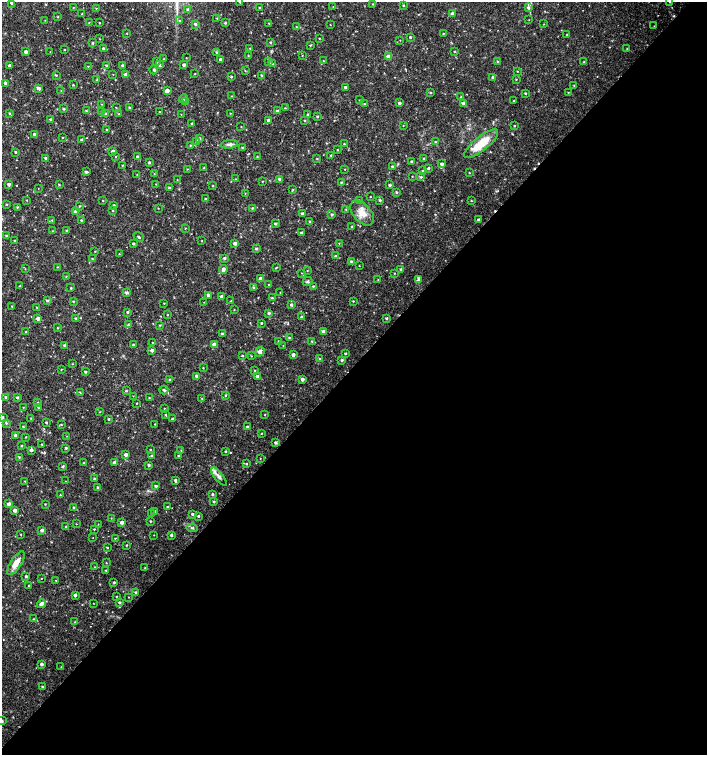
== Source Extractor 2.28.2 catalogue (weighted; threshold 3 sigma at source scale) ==
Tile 12 of 4 x 4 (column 4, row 3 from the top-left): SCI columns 4454-5862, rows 1507-3012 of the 6023 x 6029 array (HDU 1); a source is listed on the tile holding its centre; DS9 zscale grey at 2 x 2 block average (1 PNG px = mean of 2 x 2 image px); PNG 709 x 757 px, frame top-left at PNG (2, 2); each listed source drawn as its Kron ellipse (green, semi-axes under 4 px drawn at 4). Shown black and unused: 52% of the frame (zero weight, under 2 of 3 exposures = <1% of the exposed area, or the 3 px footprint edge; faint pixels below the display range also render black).
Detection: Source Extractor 2.28.2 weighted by HDU 2 'WHT'; one run over the whole footprint, this tile lists its part. Background 0.0179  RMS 0.0033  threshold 0.0149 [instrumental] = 3 sigma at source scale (4.5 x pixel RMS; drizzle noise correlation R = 1.50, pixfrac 1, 0.0396/0.0396 arcsec/px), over >= 5 px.
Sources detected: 402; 4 cosmic-ray / hot-pixel residue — neither listed nor drawn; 5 inside a brighter listed object's ellipse — not listed separately; the other 393 listed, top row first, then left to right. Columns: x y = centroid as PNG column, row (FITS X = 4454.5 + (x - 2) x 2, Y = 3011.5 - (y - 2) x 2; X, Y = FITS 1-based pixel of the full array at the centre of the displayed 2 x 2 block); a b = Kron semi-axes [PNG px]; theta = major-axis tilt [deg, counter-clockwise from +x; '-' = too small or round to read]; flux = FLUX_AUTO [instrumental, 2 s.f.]
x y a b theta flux
240 2 3 2 - 0.54
670 2 3 2 - 0.59
11 3 3 3 - 0.97
373 4 3 2 - 0.5
403 5 3 2 - 0.68
73 7 2 2 - 0.34
333 7 2 2 - 0.38
96 8 2 2 - 0.33
260 8 3 2 - 0.96
528 8 3 3 - 1.7
188 10 3 3 - 1.6
82 14 3 2 - 0.56
452 14 3 3 - 2.7
58 17 3 3 - 0.48
217 18 3 2 - 0.46
45 20 2 2 - 0.24
529 20 2 2 - 0.28
180 21 2 2 - 1.1
89 22 2 2 - 0.33
99 23 2 2 - 0.57
225 23 3 3 - 1
269 23 3 2 - 0.42
196 24 3 3 - 1.4
544 24 3 2 - 0.29
330 25 2 2 - 0.31
654 26 2 2 - 0.28
296 27 3 2 - 0.51
127 33 2 2 - 0.4
443 33 2 2 - 0.47
567 34 2 2 - 0.52
410 37 2 2 - 0.98
319 38 2 2 - 0.47
100 39 2 2 - 0.28
400 40 2 2 - 0.27
270 42 3 2 - 0.73
93 43 3 2 - 0.81
310 45 3 2 - 0.67
104 48 3 3 - 1.3
250 48 2 2 - 0.41
627 49 2 2 - 0.36
64 50 2 2 - 0.45
455 51 2 2 - 0.57
26 52 3 2 - 2.6
50 52 2 2 - 0.27
217 52 3 3 - 0.76
248 56 3 2 - 0.47
302 56 3 2 - 0.37
388 56 3 3 - 2.6
186 58 2 2 - 0.28
164 59 2 2 - 0.36
221 59 2 2 - 2
323 61 2 2 - 0.31
498 61 3 2 - 0.61
157 62 3 2 - 0.66
269 62 4 3 - 0.75
584 62 3 2 - 0.77
272 63 3 2 - 0.54
106 65 3 2 - 0.82
122 65 3 3 - 1.2
159 65 2 2 - 1.2
184 65 2 2 - 1.7
10 66 2 2 - 2.6
88 66 2 2 - 0.38
154 70 4 3 - 0.93
245 71 3 2 - 0.43
517 71 2 2 - 0.37
113 74 2 2 - 0.22
126 74 3 3 - 2.8
195 74 3 2 - 0.4
56 75 3 2 - 0.68
261 75 3 3 - 0.74
231 77 3 3 - 0.78
493 77 2 2 - 1.2
516 79 2 2 - 0.45
97 80 3 2 - 0.62
6 83 3 3 - 2.3
73 85 2 2 - 0.58
574 85 3 2 - 0.57
345 87 2 2 - 1.4
39 88 4 3 - 2.4
61 91 3 2 - 0.33
167 91 3 3 - 4.8
568 92 3 2 - 0.31
430 93 3 2 - 0.64
525 93 3 2 - 0.75
232 96 2 2 - 0.32
461 97 3 3 - 0.8
184 99 4 3 - 1.2
359 100 2 2 - 0.31
514 101 2 2 - 0.48
186 102 3 3 - 0.74
364 103 3 2 - 0.46
399 103 3 2 - 1.8
464 103 3 3 - 3.1
102 104 3 2 - 0.31
116 108 2 2 - 0.4
129 108 2 2 - 0.77
285 108 3 2 - 0.45
64 109 3 2 - 0.88
86 111 3 2 - 0.42
277 111 2 2 - 1.2
102 112 3 2 - 0.64
160 112 2 2 - 0.4
9 113 3 2 - 0.75
230 113 2 2 - 0.32
106 114 3 3 - 1.1
119 114 2 2 - 0.38
181 114 2 2 - 0.27
308 114 2 2 - 0.77
317 116 3 2 - 0.91
50 119 3 2 - 0.91
269 120 3 2 - 2.7
305 120 2 2 - 0.62
192 123 2 2 - 0.54
403 126 2 2 - 0.3
514 126 2 2 - 0.59
241 127 2 2 - 0.33
107 130 3 2 - 0.87
34 134 2 2 - 1.4
62 138 2 2 - 0.42
199 139 3 3 - 1.2
82 140 2 2 - 1.5
197 141 3 3 - 2.8
435 142 3 3 - 0.81
229 144 9 4 5 2.3
344 144 3 2 - 0.39
481 144 21 7 39 19
190 145 2 2 - 0.53
242 148 2 2 - 0.62
337 150 3 2 - 0.44
113 151 2 2 - 3.7
15 152 2 2 - 0.79
331 155 2 2 - 0.65
116 157 2 2 - 0.49
138 157 3 3 - 1.4
257 157 2 2 - 0.52
46 158 2 2 - 1.6
317 159 2 2 - 0.51
424 159 2 2 - 1
411 161 3 2 - 0.79
149 162 2 2 - 1.3
442 164 3 3 - 2.4
122 165 2 2 - 0.41
392 166 2 2 - 1.2
204 168 2 2 - 0.51
428 168 3 2 - 1.2
187 169 2 2 - 0.39
345 169 2 2 - 0.36
422 171 2 2 - 0.44
86 172 3 2 - 1.6
154 173 3 2 - 0.3
469 173 2 2 - 0.43
137 175 2 2 - 0.27
412 176 2 2 - 0.34
421 177 3 2 - 0.98
235 179 2 2 - 0.46
280 179 3 3 - 1.6
177 180 2 2 - 0.29
262 181 2 2 - 0.41
341 182 3 2 - 0.77
9 184 3 2 - 1.9
156 184 2 2 - 0.42
59 185 2 2 - 0.63
390 185 2 2 - 1.6
213 186 2 2 - 0.53
38 188 2 2 - 0.27
169 188 3 3 - 1.1
293 190 3 2 - 0.55
396 192 3 2 - 0.96
245 193 2 2 - 0.29
370 197 2 2 - 0.4
205 199 3 2 - 0.56
26 200 2 2 - 0.43
103 200 2 2 - 0.44
359 200 3 2 - 0.5
380 200 3 2 - 1.2
471 201 3 2 - 0.44
7 204 3 2 - 0.61
79 206 3 2 - 0.5
113 206 2 2 - 1.6
17 207 3 3 - 0.66
158 208 2 2 - 0.33
252 208 2 2 - 0.69
346 209 3 2 - 0.56
113 211 2 2 - 0.53
76 212 3 3 - 3.3
302 213 2 2 - 1.4
362 213 15 8 -48 8.5
332 215 3 2 - 1.1
52 220 3 3 - 0.56
81 220 2 2 - 0.68
478 220 3 2 - 1.4
310 221 3 2 - 0.63
275 223 3 3 - 0.96
352 227 2 2 - 0.52
185 228 2 2 - 0.46
67 230 3 2 - 0.88
53 231 3 2 - 0.3
301 233 3 3 - 0.97
6 236 2 2 - 0.89
139 237 5 2 - 1.1
15 241 2 2 - 0.76
202 241 2 2 - 0.36
235 243 3 2 - 3.2
339 243 2 2 - 0.33
133 244 2 2 - 1.2
256 249 3 2 - 1.1
95 251 3 2 - 0.47
119 254 2 2 - 0.37
335 256 3 2 - 0.88
225 258 3 3 - 1.1
92 259 3 2 - 0.62
351 261 3 3 - 1.1
359 266 2 2 - 0.34
57 267 2 2 - 0.39
276 268 4 2 - 0.48
25 269 2 2 - 0.31
223 269 4 3 - 3.3
401 269 3 2 - 0.91
307 270 2 2 - 0.29
302 273 3 2 - 0.33
394 273 2 2 - 0.51
66 276 3 2 - 0.4
260 279 3 3 - 3.3
378 280 4 2 - 0.39
418 280 4 3 - 1.1
307 282 5 3 - 1
269 285 2 2 - 0.55
20 286 3 2 - 0.6
313 286 2 2 - 0.77
71 288 3 3 - 0.74
254 288 3 3 - 1.1
280 292 2 2 - 0.27
126 293 3 3 - 1.7
208 295 2 2 - 2.5
222 297 3 3 - 3.4
272 298 2 2 - 0.72
47 300 3 2 - 1.2
73 301 3 2 - 0.64
231 301 2 2 - 0.53
353 301 2 2 - 0.57
204 302 2 2 - 0.27
164 303 2 2 - 0.46
291 305 2 2 - 1.4
12 306 3 2 - 0.71
37 307 2 2 - 0.41
234 310 2 2 - 0.4
128 312 2 2 - 0.95
269 313 3 3 - 1.4
168 315 2 2 - 0.41
301 317 2 2 - 0.79
76 318 2 2 - 0.76
387 318 2 2 - 1.1
38 319 3 3 - 3.4
262 323 2 2 - 0.73
128 325 4 3 - 0.88
159 325 3 3 - 0.57
57 328 3 2 - 0.46
26 331 2 2 - 0.44
324 331 3 3 - 4
222 334 3 3 - 0.88
289 337 3 3 - 0.63
312 341 3 2 - 0.65
278 342 3 2 - 0.71
153 343 2 2 - 0.47
214 344 3 3 - 5.7
133 345 2 2 - 0.82
283 345 2 2 - 0.21
65 346 3 2 - 2.2
152 350 3 3 - 1.9
260 352 5 4 - 2.5
345 353 2 2 - 0.99
293 355 2 2 - 2.5
242 356 2 2 - 0.64
251 356 3 2 - 0.4
320 359 4 3 - 0.75
342 360 3 3 - 1.2
73 364 3 2 - 0.34
203 368 2 2 - 0.4
61 369 2 2 - 0.47
255 370 2 2 - 0.54
85 372 3 3 - 0.99
196 376 3 2 - 2.4
257 376 2 2 - 2.6
170 379 3 3 - 1.2
302 379 2 2 - 3.2
164 390 4 3 - 1.1
126 391 3 2 - 0.7
80 393 3 3 - 0.51
226 395 3 3 - 0.71
133 396 2 2 - 0.29
6 397 2 2 - 0.93
17 397 2 2 - 1.4
149 398 2 2 - 0.48
202 398 2 2 - 0.39
38 403 3 2 - 0.75
136 403 2 2 - 0.42
23 407 2 2 - 0.31
38 407 3 2 - 1.1
165 409 4 2 - 0.57
100 412 2 2 - 0.34
165 414 3 2 - 0.59
265 415 2 2 - 0.44
2 417 3 3 - 1.3
31 418 2 2 - 0.37
109 419 2 2 - 0.78
173 419 2 2 - 1.3
46 422 2 2 - 0.96
6 423 4 3 - 0.83
155 424 2 2 - 0.42
61 425 3 2 - 0.63
23 427 3 3 - 0.74
247 427 2 2 - 1.2
261 433 2 2 - 0.48
15 435 3 2 - 1.6
67 436 2 2 - 0.31
26 437 3 2 - 0.46
276 443 2 2 - 1.6
42 444 2 2 - 0.73
21 446 3 2 - 0.73
66 448 3 2 - 1
31 450 3 3 - 1.9
150 450 2 2 - 0.6
181 451 2 2 - 0.38
226 451 2 2 - 0.76
126 455 2 2 - 2.6
152 456 3 3 - 1.1
178 456 2 2 - 0.54
19 457 3 2 - 0.67
260 458 2 2 - 0.3
84 463 2 2 - 0.48
114 463 3 3 - 2.3
246 464 2 2 - 0.74
149 465 3 2 - 1.3
63 466 3 3 - 0.91
219 477 11 3 -51 2.8
94 479 3 2 - 0.87
175 480 3 3 - 1.5
25 481 2 2 - 0.47
65 481 2 2 - 0.31
156 486 3 3 - 1.3
98 488 3 2 - 0.84
212 494 3 2 - 1.2
60 495 2 2 - 0.38
214 502 3 2 - 0.85
9 504 3 3 - 2.7
45 504 2 2 - 0.46
74 507 2 2 - 0.76
168 507 2 2 - 0.76
15 510 2 2 - 3.1
155 511 3 2 - 1.4
152 514 3 2 - 0.7
192 514 3 2 - 1.3
198 516 2 2 - 1.1
111 518 2 2 - 0.3
150 521 2 2 - 0.64
122 522 3 2 - 2.8
76 524 2 2 - 0.27
98 524 2 2 - 0.27
66 527 3 2 - 0.75
192 528 6 3 -9 1.3
94 529 2 2 - 0.59
42 530 3 3 - 2.3
21 534 2 2 - 0.4
154 535 2 2 - 0.31
171 535 2 2 - 1.5
93 538 2 2 - 0.26
115 538 3 2 - 0.42
127 545 2 2 - 0.56
107 548 3 2 - 0.56
16 563 14 5 57 7.8
106 563 2 2 - 0.34
95 567 2 2 - 0.4
145 567 2 2 - 0.3
106 570 3 2 - 0.57
26 576 2 2 - 1.2
41 579 2 2 - 0.3
56 580 2 2 - 0.33
114 582 2 2 - 0.93
29 585 2 2 - 0.74
136 592 3 2 - 1.6
75 595 2 2 - 2
116 596 2 2 - 0.44
128 597 2 2 - 0.29
120 602 2 2 - 1.2
93 603 2 2 - 0.27
42 604 4 3 - 3.3
33 619 2 2 - 0.32
75 622 3 2 - 0.52
42 664 2 2 - 2
61 667 2 2 - 0.32
42 687 3 2 - 0.72
2 721 2 2 - 1.2
Isophote crosses this tile's border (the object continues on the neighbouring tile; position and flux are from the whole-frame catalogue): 4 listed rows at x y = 240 2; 670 2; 2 417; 2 721
Diffuse or blended objects may show on this block-average render without a row.